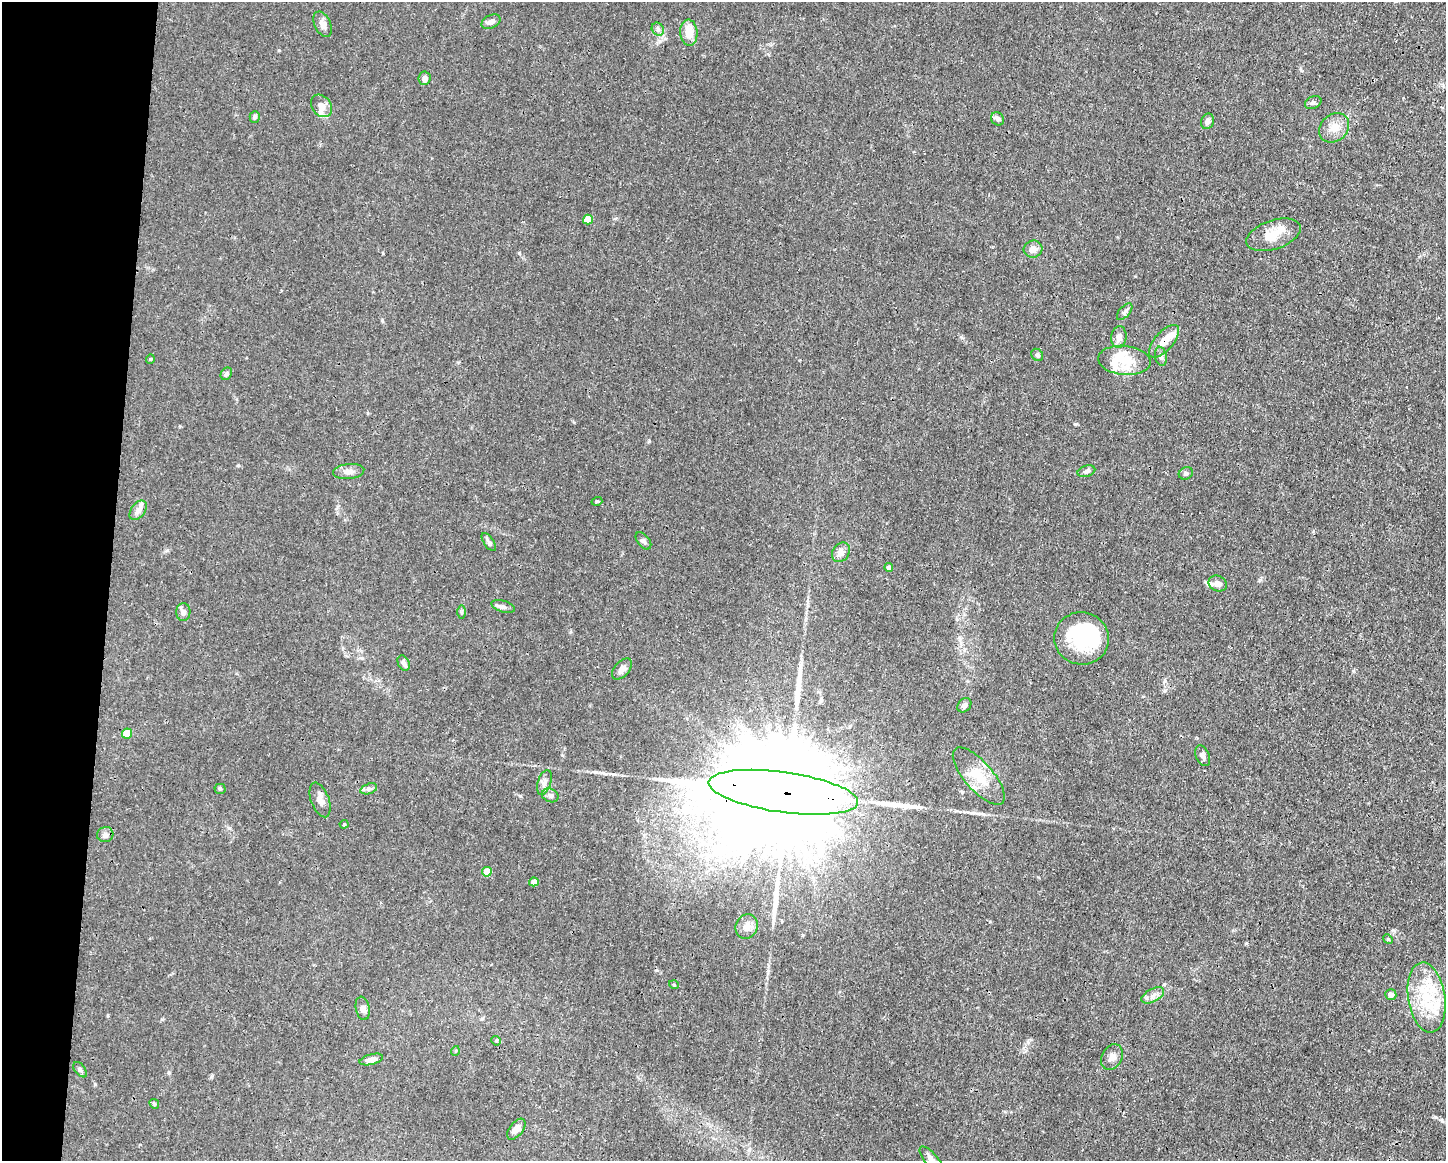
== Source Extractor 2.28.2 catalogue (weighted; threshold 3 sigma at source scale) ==
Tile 7 of 3 x 4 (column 1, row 3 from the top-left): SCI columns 112-1555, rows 1161-2319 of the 4666 x 4638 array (HDU 1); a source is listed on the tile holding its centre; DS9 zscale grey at full resolution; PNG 1448 x 1163 px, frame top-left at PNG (2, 2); each listed source drawn as its Kron ellipse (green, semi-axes under 4 px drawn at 4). Shown black and unused: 8% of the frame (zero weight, under 3 of 4 exposures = <1% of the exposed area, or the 3 px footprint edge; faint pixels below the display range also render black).
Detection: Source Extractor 2.28.2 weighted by HDU 2 'WHT'; one run over the whole footprint, this tile lists its part. Background 0.0185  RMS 0.0025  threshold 0.0112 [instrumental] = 3 sigma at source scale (4.5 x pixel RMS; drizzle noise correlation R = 1.50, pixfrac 1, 0.05/0.05 arcsec/px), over >= 5 px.
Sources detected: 83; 3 inside a brighter object's white glare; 3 long thin detections or spike segments (spike, bleed or trail) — neither listed nor drawn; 10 inside a brighter listed object's ellipse — not listed separately; the other 67 listed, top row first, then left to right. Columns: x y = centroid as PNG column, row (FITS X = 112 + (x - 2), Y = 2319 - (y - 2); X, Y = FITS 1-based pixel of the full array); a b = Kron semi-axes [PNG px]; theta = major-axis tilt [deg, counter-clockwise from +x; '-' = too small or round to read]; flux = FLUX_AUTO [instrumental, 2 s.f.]
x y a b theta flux
491 22 10 6 26 1.3
323 24 13 8 -65 1.3
658 29 7 5 -49 0.65
689 33 13 8 -86 3.4
424 78 7 6 - 1.1
1313 103 9 6 24 0.67
321 106 12 9 -50 1.7
255 117 6 5 - 0.58
998 119 7 6 - 0.81
1207 121 8 6 71 1.2
1334 128 16 13 44 2.9
588 219 5 5 - 5.4
1274 235 28 14 18 4.9
1033 249 9 8 - 1.9
1125 312 10 5 49 0.68
1119 337 11 7 84 1.4
1164 341 20 9 48 3.2
1037 355 7 5 -46 0.47
1161 356 10 5 -79 0.86
150 359 4 4 - 0.24
1124 360 26 14 -6 5.9
226 374 6 5 - 0.73
349 471 15 7 7 1.5
1086 471 9 5 16 0.72
1186 473 7 6 - 0.54
597 501 5 3 - 0.26
138 510 11 7 53 1.5
643 541 10 6 -50 0.71
489 542 10 5 -56 0.63
841 552 10 8 55 1.3
889 567 4 4 - 0.93
1218 584 9 7 -22 1.1
503 606 12 5 -16 0.81
183 612 9 7 89 0.91
462 612 6 4 89 0.41
1082 638 27 26 - 14
404 663 8 5 -62 0.99
622 669 12 7 48 1.5
964 705 8 6 48 0.8
127 734 5 5 - 4.7
1203 756 11 6 -66 0.96
979 776 36 14 -49 7
544 783 13 6 72 1.3
220 789 5 5 - 0.35
369 789 8 5 18 0.7
783 792 75 20 -8 24000
550 795 8 6 -24 0.78
320 800 18 9 -69 1.7
344 824 4 4 - 0.28
105 835 8 7 - 0.9
487 872 5 5 - 5.1
534 882 5 4 - 1.4
747 926 12 11 - 1.6
1388 939 5 4 - 0.31
674 985 5 3 - 0.21
1153 995 12 6 27 1.4
1391 995 5 5 - 1
1427 998 35 18 -81 12
363 1008 12 7 -78 0.96
496 1041 5 4 - 0.33
455 1051 5 3 - 0.23
1112 1057 13 10 63 1.7
371 1059 12 5 15 1.4
80 1070 9 5 -52 0.58
154 1104 5 4 - 0.31
516 1129 12 6 52 1.8
931 1159 16 6 -49 1.6
Overlapping masked pixels (flux is a lower limit): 2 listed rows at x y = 1164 341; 783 792
Isophote crosses this tile's border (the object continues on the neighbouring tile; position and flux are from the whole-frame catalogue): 1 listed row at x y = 931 1159
Unlisted compact peaks at least as high as the median listed source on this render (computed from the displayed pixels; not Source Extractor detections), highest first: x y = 1075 424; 1435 1117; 519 253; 1393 930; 649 441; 279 50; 382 320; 1246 943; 961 337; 660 41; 238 465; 1028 1042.